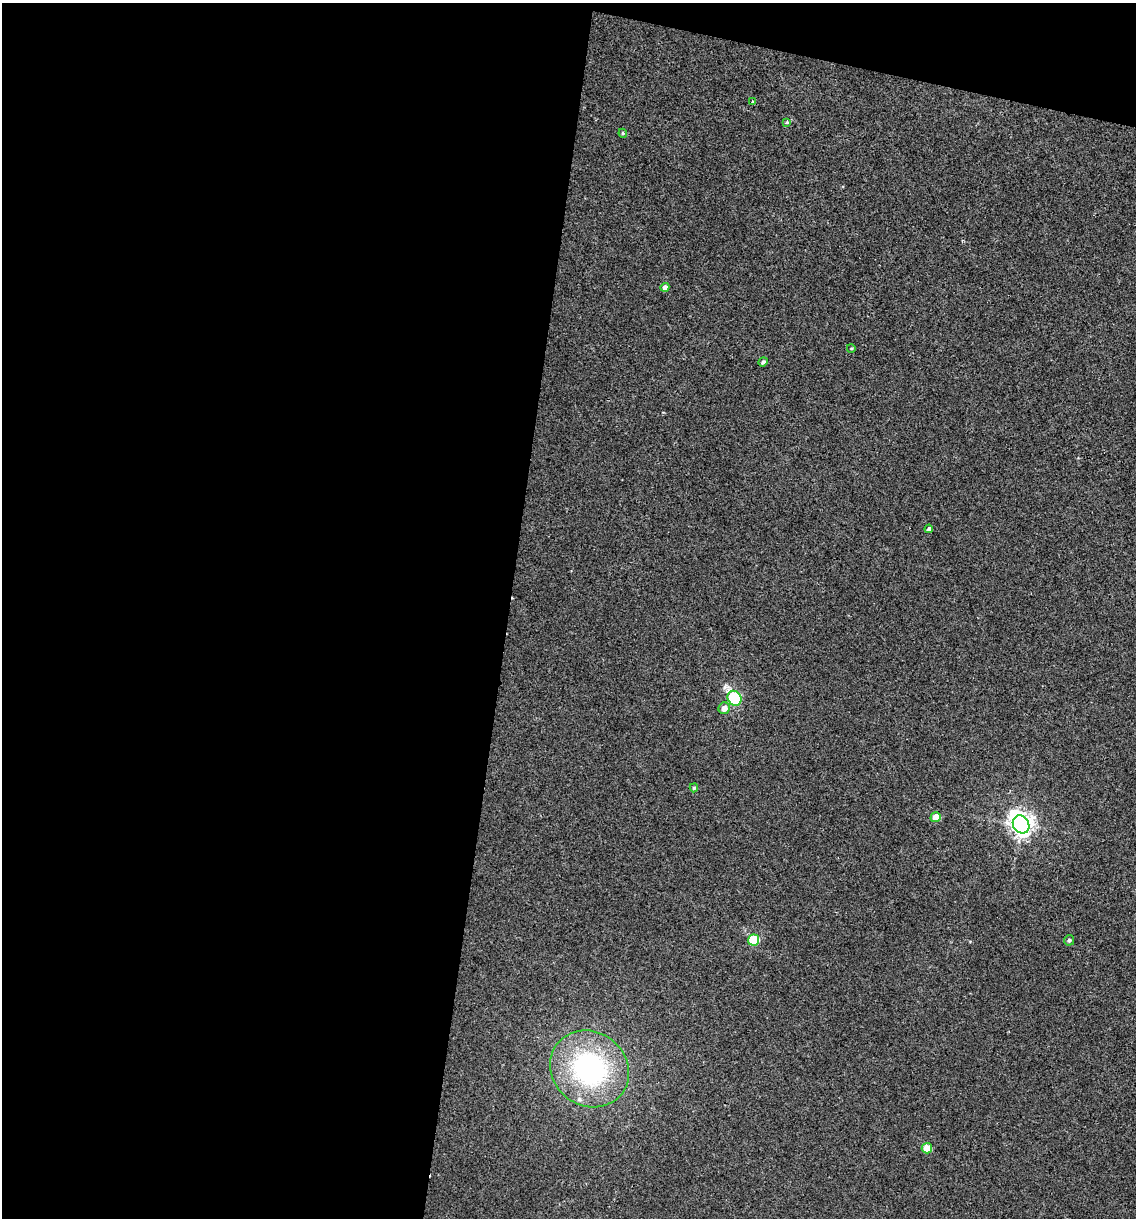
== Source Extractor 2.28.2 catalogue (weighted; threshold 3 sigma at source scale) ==
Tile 1 of 4 x 4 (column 1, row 1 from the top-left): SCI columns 119-1252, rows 3651-4866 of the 4889 x 4866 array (HDU 1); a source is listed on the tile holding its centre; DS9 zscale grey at full resolution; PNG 1138 x 1220 px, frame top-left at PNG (2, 3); each listed source drawn as its Kron ellipse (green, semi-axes under 4 px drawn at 4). Shown black and unused: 47% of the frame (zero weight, under 2 of 3 exposures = <1% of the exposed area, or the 3 px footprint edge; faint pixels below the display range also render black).
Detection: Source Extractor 2.28.2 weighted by HDU 2 'WHT'; one run over the whole footprint, this tile lists its part. Background 0.00157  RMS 0.005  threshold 0.0226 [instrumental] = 3 sigma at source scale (4.5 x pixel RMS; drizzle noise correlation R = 1.50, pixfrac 1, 0.05/0.05 arcsec/px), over >= 5 px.
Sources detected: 17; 1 inside a brighter listed object's ellipse — not listed separately; the other 16 listed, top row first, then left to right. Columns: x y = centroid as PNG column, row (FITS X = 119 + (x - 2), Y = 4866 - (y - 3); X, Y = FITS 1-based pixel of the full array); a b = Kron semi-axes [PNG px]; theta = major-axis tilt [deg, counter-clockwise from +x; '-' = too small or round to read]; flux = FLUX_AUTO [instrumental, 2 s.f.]
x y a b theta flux
752 102 4 3 - 0.52
787 122 4 3 - 1.3
623 133 4 4 - 0.55
665 287 5 4 - 1.9
851 348 4 3 - 0.4
763 362 5 4 - 1.3
929 529 4 4 - 1.5
734 698 8 6 -56 70
724 708 6 5 - 3.6
694 788 4 4 - 0.82
936 817 5 5 - 7.8
1021 824 9 8 - 410
754 940 5 5 - 26
1069 940 5 5 - 1.1
590 1069 41 37 -36 87
927 1148 5 5 - 11